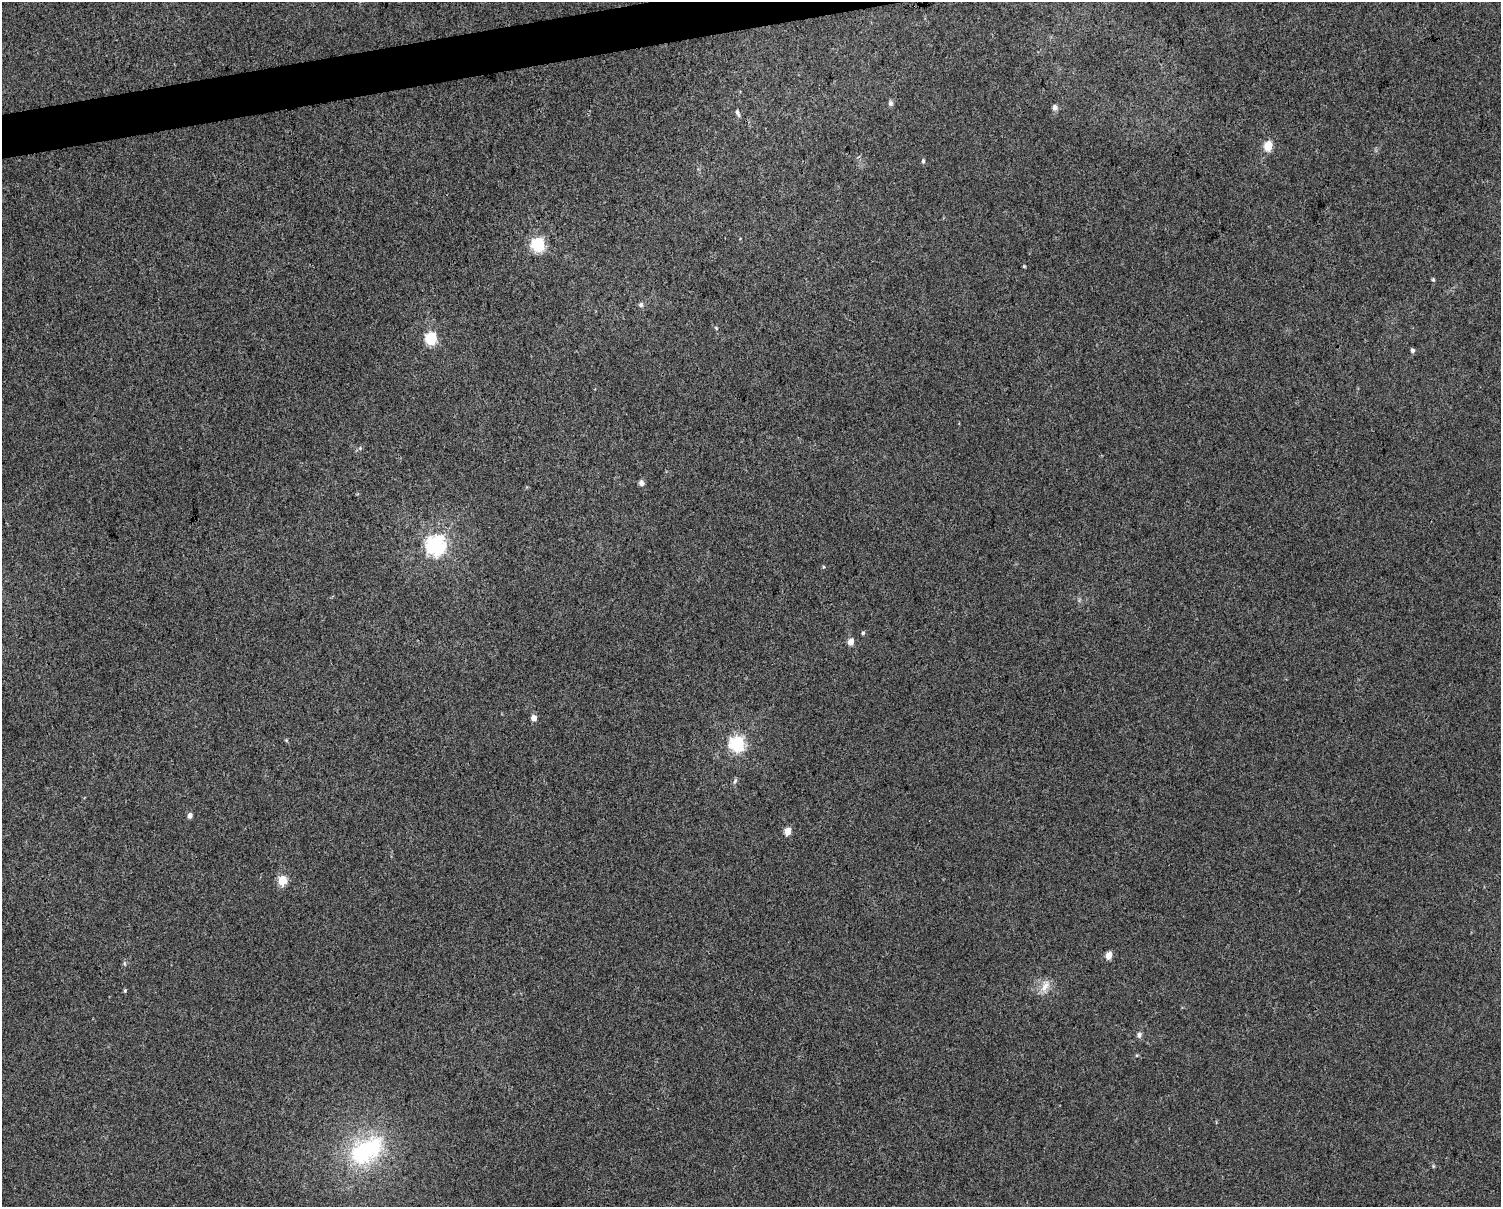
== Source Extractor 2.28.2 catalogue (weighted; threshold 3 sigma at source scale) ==
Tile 8 of 3 x 4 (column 2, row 3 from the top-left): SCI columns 1524-3022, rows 1206-2410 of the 4589 x 4819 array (HDU 1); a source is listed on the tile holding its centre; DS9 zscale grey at full resolution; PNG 1503 x 1209 px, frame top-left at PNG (2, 2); no overlay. Shown black and unused: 2% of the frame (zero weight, under 3 of 4 exposures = <1% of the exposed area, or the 3 px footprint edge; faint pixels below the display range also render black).
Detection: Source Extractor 2.28.2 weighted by HDU 2 'WHT'; one run over the whole footprint, this tile lists its part. Background 0.00531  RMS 0.0044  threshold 0.0198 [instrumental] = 3 sigma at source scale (4.5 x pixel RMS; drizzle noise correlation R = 1.50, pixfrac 1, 0.0396/0.0396 arcsec/px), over >= 5 px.
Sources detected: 33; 1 inside a brighter object's white glare — not listed; the other 32 listed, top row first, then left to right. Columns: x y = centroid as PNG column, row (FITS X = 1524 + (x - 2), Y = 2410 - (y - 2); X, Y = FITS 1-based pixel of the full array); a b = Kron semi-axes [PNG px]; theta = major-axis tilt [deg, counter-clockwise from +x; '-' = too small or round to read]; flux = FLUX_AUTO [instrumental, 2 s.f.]
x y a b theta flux
891 103 7 6 - 1.2
1055 107 7 6 - 1.6
738 113 9 5 -72 1.3
1268 146 5 5 - 16
923 161 6 4 90 0.79
538 245 6 6 - 81
1024 266 4 4 - 0.44
1433 279 5 4 - 0.52
641 305 6 6 - 1.1
716 328 6 4 -46 0.58
431 339 6 5 - 52
1412 350 5 4 - 1.2
360 448 5 5 - 0.61
641 483 7 6 - 1.6
436 545 7 7 - 240
823 567 5 3 - 0.45
863 633 5 4 - 0.75
850 642 5 4 - 6.6
534 718 5 4 - 4.3
286 740 5 4 - 0.5
737 744 6 6 - 120
735 781 9 4 65 0.92
190 816 4 4 - 2.7
787 831 5 4 - 9.6
282 880 11 9 90 5.5
1108 955 5 4 - 8
124 963 6 4 -72 0.58
1045 986 20 10 67 4.6
125 991 5 4 - 0.57
1139 1035 8 7 - 1.4
361 1153 35 33 87 41
1433 1166 6 4 -72 0.53